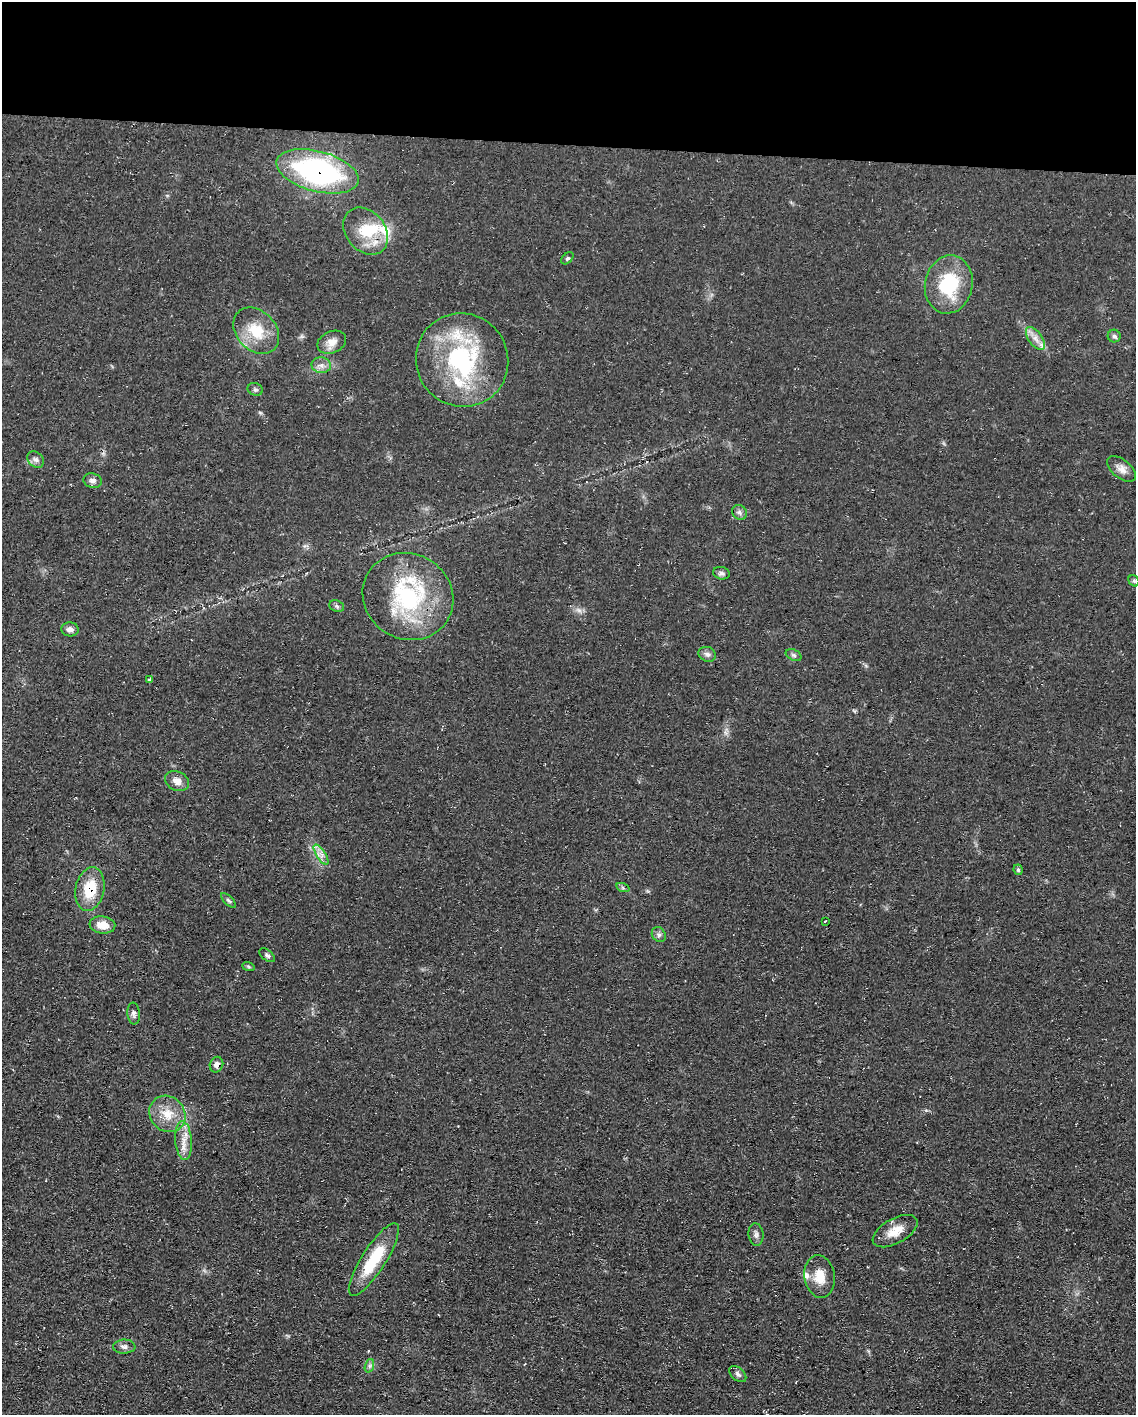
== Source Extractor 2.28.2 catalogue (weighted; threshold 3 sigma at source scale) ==
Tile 3 of 4 x 3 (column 3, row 1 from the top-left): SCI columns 2269-3402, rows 3041-4453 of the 4538 x 4557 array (HDU 1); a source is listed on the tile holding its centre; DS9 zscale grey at full resolution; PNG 1138 x 1417 px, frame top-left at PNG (2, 2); each listed source drawn as its Kron ellipse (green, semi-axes under 4 px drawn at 4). Shown black and unused: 10% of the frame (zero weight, under 3 of 4 exposures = <1% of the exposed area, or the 3 px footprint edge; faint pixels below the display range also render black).
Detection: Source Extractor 2.28.2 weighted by HDU 2 'WHT'; one run over the whole footprint, this tile lists its part. Background 0.0698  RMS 0.0075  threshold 0.0339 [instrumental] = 3 sigma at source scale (4.5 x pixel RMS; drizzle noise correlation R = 1.50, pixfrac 1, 0.05/0.05 arcsec/px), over >= 5 px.
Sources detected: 49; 1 inside a brighter object's white glare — neither listed nor drawn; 3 inside a brighter listed object's ellipse — not listed separately; the other 45 listed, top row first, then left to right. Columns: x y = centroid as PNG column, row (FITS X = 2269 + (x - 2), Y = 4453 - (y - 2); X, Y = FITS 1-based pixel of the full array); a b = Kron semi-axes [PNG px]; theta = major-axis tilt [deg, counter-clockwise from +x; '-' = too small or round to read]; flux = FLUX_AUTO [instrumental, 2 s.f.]
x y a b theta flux
317 171 42 20 -15 150
366 231 26 19 -50 25
567 258 7 4 45 1.5
949 284 29 24 79 46
256 331 26 19 -46 24
1114 336 6 6 - 1.8
1035 339 13 7 -54 5.6
332 342 15 11 24 6.7
462 360 47 46 - 100
321 365 9 8 - 3.9
255 389 8 6 -21 1.7
36 460 9 7 -43 2.9
1121 469 17 9 -38 5.7
93 481 9 7 -16 2.8
739 512 8 7 - 2.5
721 573 8 6 -15 2.1
1134 581 6 5 - 1.1
408 596 46 42 -32 91
337 606 7 5 -24 1.6
70 629 8 7 - 3.6
707 654 9 7 -24 2.8
794 655 8 5 -27 1.8
150 680 3 3 - 2.5
177 781 12 9 -26 6.1
321 855 11 4 -56 3.6
1018 870 5 4 - 1.2
623 888 7 4 -19 1.2
90 889 22 14 79 25
229 901 10 4 -45 1.6
825 921 3 2 - 0.8
102 925 13 8 -8 9.9
659 935 8 6 -56 2.3
267 955 9 5 -38 2
248 966 6 4 -20 0.99
134 1013 11 6 -84 2.6
216 1065 8 6 69 4
167 1114 19 17 -47 16
184 1141 19 8 -86 8.8
895 1231 25 12 29 12
756 1234 11 7 -83 2.8
374 1260 42 12 57 35
820 1276 21 15 -81 13
124 1347 11 7 2 3.1
369 1366 7 4 71 1.7
738 1374 10 6 -42 2.4
Overlapping masked pixels (flux is a lower limit): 3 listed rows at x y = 317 171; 90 889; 216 1065